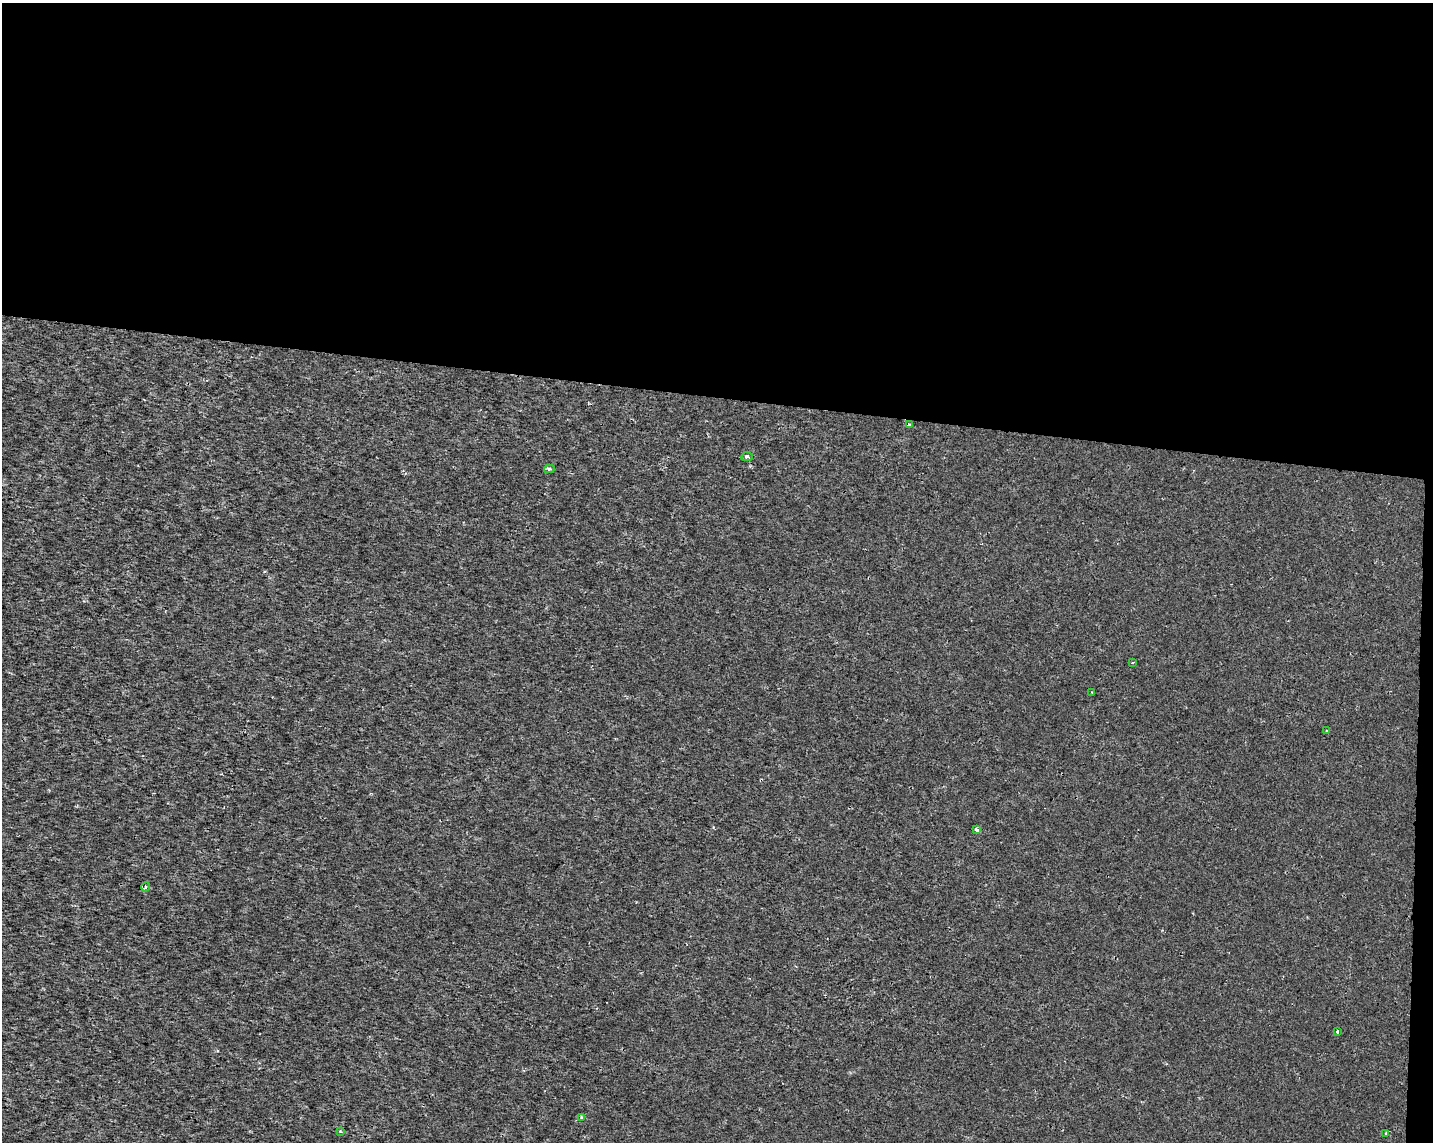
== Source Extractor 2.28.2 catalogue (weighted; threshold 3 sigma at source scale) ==
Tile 3 of 3 x 4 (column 3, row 1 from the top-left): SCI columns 3088-4518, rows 3430-4569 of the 4801 x 4569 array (HDU 1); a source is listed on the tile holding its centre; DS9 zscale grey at full resolution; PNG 1435 x 1144 px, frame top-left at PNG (2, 3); each listed source drawn as its Kron ellipse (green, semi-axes under 4 px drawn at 4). Shown black and unused: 35% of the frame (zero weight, under 2 of 3 exposures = <1% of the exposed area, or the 3 px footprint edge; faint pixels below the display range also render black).
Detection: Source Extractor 2.28.2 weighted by HDU 2 'WHT'; one run over the whole footprint, this tile lists its part. Background 1.43e-04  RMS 0.0016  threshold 0.00703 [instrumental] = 3 sigma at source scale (4.5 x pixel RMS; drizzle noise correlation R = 1.50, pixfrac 1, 0.0396/0.0396 arcsec/px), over >= 5 px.
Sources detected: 12; all 12 listed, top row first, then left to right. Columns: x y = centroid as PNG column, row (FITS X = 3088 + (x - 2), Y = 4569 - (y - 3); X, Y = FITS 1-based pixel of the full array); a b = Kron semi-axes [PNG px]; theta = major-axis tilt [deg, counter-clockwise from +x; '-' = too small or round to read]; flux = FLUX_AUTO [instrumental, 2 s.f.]
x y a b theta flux
909 425 4 3 - 0.68
747 457 5 4 - 0.49
549 469 5 4 - 0.28
1132 663 3 2 - 0.13
1092 692 3 2 - 0.25
1327 731 4 3 - 0.14
977 830 4 3 - 1.3
145 887 5 3 - 0.18
1337 1031 3 2 - 0.18
581 1117 3 3 - 0.36
340 1131 4 4 - 0.18
1386 1133 4 3 - 0.18
Overlapping masked pixels (flux is a lower limit): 1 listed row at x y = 909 425